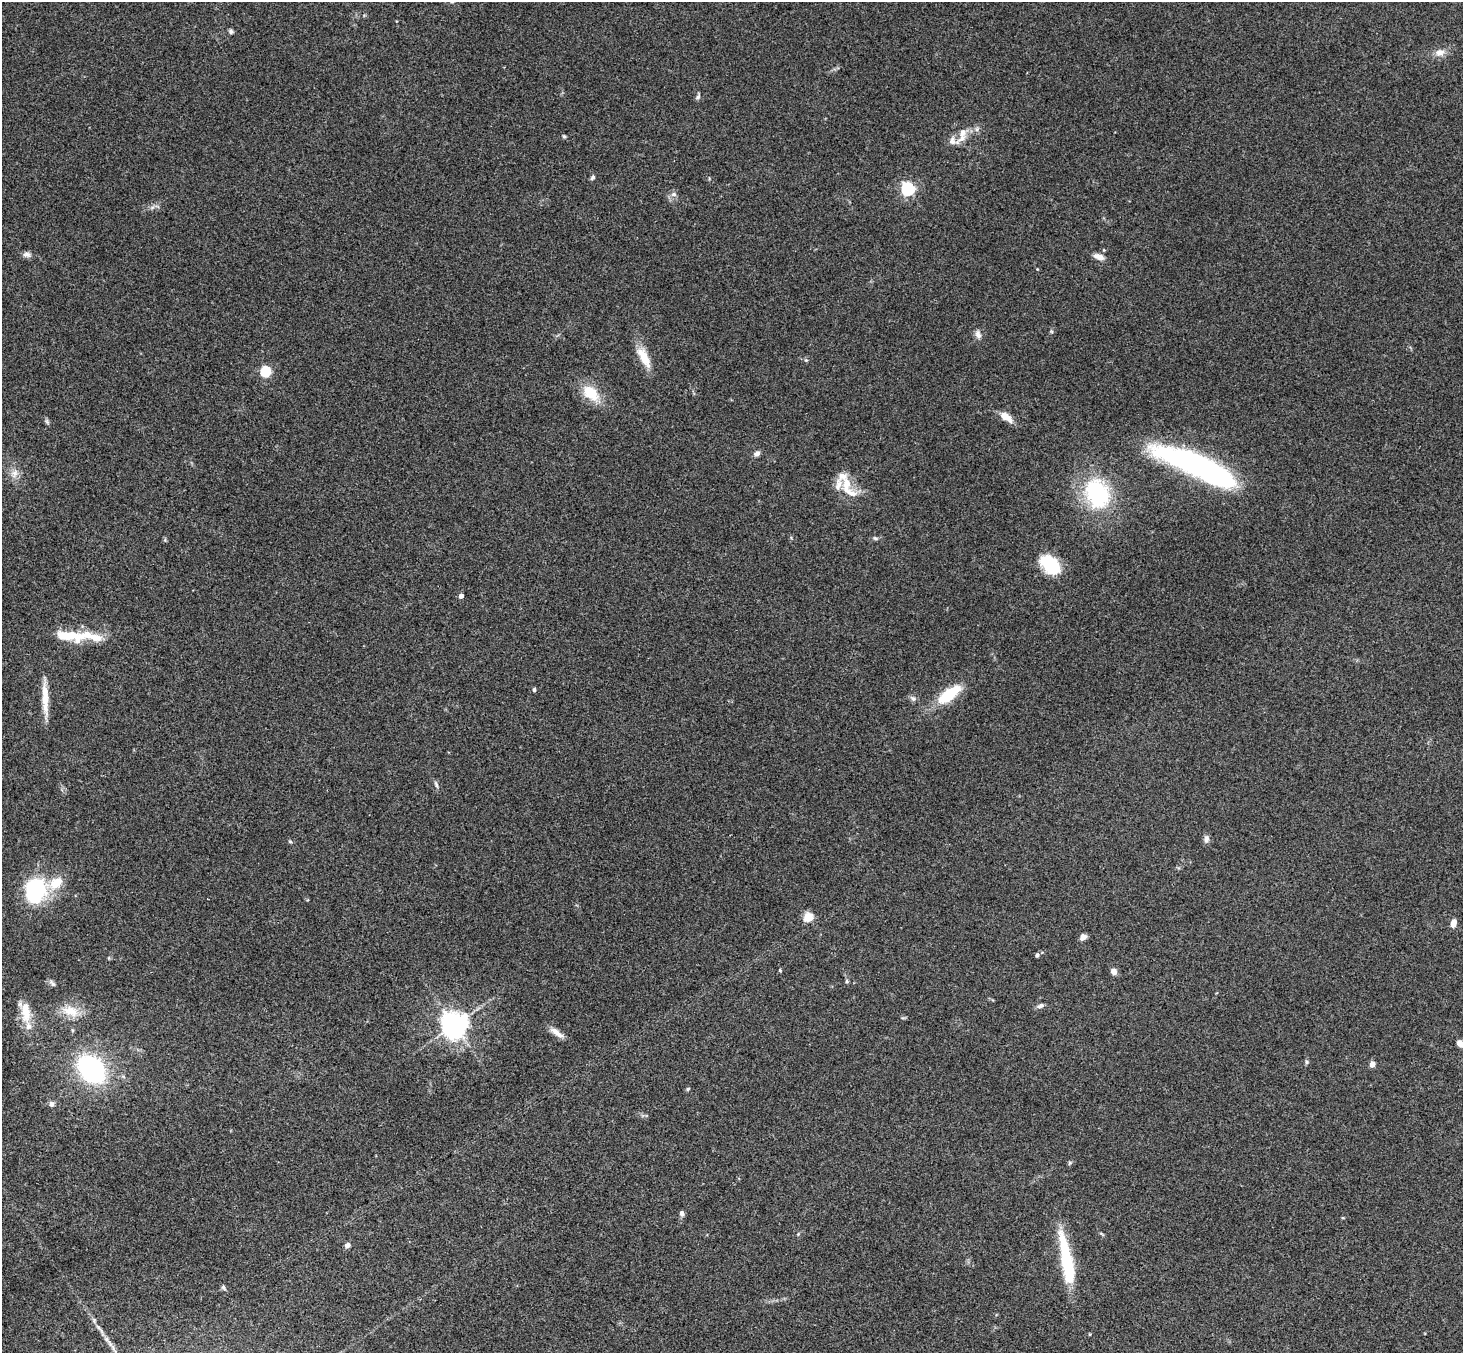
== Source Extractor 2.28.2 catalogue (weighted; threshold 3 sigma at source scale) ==
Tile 7 of 4 x 4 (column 3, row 2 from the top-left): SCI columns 2974-4434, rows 3032-4382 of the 5945 x 5927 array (HDU 1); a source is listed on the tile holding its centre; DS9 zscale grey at full resolution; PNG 1465 x 1355 px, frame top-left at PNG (2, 2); no overlay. Shown black and unused: <1% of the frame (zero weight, under 3 of 4 exposures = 6% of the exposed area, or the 3 px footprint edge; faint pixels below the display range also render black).
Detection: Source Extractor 2.28.2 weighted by HDU 2 'WHT'; one run over the whole footprint, this tile lists its part. Background 0.215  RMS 0.0084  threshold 0.0377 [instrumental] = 3 sigma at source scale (4.5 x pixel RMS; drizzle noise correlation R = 1.50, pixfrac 1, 0.05/0.05 arcsec/px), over >= 5 px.
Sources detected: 74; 1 inside a brighter object's white glare — not listed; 9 inside a brighter listed object's ellipse — not listed separately; the other 64 listed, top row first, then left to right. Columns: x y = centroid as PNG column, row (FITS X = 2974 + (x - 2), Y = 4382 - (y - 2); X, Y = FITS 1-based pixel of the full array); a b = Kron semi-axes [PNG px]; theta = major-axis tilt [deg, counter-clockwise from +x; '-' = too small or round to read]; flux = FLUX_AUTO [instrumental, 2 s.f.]
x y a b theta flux
231 31 7 5 -51 1.8
1440 52 14 10 15 6.4
698 97 7 5 72 1.9
564 136 5 4 - 1.1
962 139 26 7 37 9.1
593 177 7 5 47 1.7
908 189 6 6 - 170
674 194 8 6 0 2.6
27 254 10 7 -12 3.2
1099 257 13 7 -20 5.4
978 334 11 7 -73 3.8
644 357 30 10 -62 15
806 360 5 4 - 1.1
265 371 5 5 - 67
591 393 25 15 -41 21
1006 417 16 8 -37 9.1
47 422 9 4 -55 1.6
757 454 8 6 42 3
1190 461 78 18 -20 200
14 473 12 8 71 5.7
846 485 23 12 90 14
1097 493 31 24 -65 83
875 538 7 4 -25 1.5
1050 564 21 13 -44 49
461 596 4 4 - 4.5
68 636 43 12 -8 28
534 690 5 4 - 1.4
949 695 22 8 37 44
45 698 44 7 -87 16
913 698 9 6 -44 2.4
436 785 9 4 -67 2
1206 839 11 7 83 3
290 841 5 4 - 1.1
56 883 19 12 33 17
35 890 17 13 70 130
808 917 5 5 - 43
1453 923 8 5 77 6.7
1083 937 7 5 35 4.6
1037 955 5 4 - 2
780 970 4 3 - 0.86
1114 972 7 6 - 4.6
847 981 5 5 - 1.2
52 983 12 5 -49 2.3
1041 1006 9 5 20 2.8
70 1011 26 14 -18 17
26 1014 25 14 83 16
454 1025 8 8 - 990
557 1032 22 7 -35 6.3
1461 1043 10 7 -28 4.9
1307 1062 6 5 - 1.4
1372 1064 6 6 - 4.4
91 1069 24 17 -48 140
688 1089 5 4 - 1
52 1104 7 6 - 2.9
1070 1163 6 5 - 1.2
682 1213 7 5 -87 2.7
1343 1218 5 3 - 0.74
798 1234 4 4 - 0.87
347 1245 6 5 - 3.1
1067 1260 62 12 -80 54
223 1287 7 5 -53 1.8
94 1320 5 5 - 1.4
1090 1334 5 3 - 0.68
110 1344 15 5 -58 4.5
Isophote crosses this tile's border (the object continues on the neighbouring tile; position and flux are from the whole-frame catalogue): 1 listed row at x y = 1461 1043